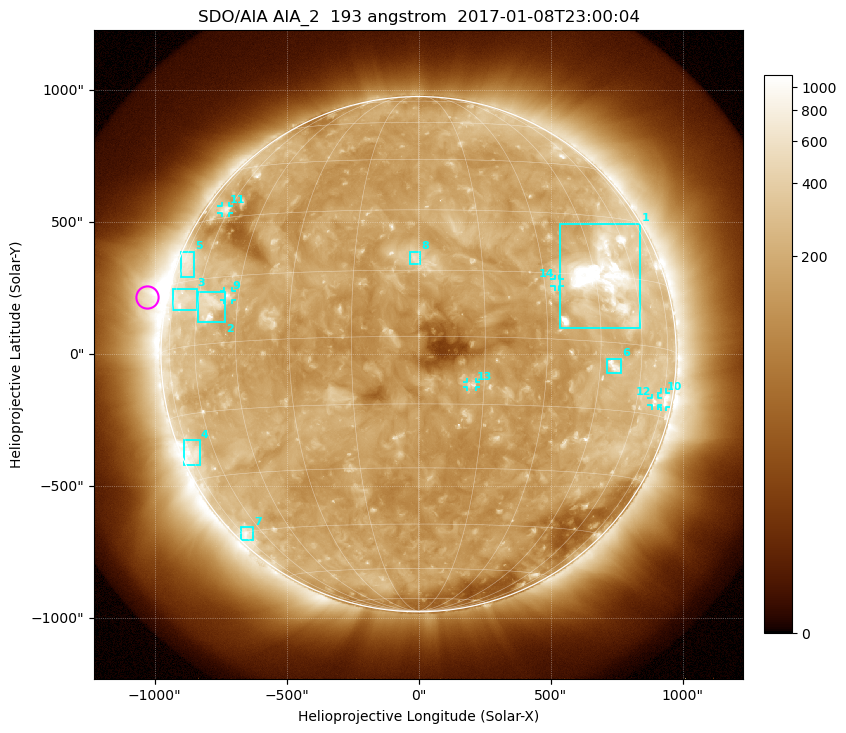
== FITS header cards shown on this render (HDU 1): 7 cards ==
TELESCOP= 'SDO/AIA'
INSTRUME= 'AIA_2'
WAVELNTH=                  193
WAVEUNIT= 'angstrom'
DATE-OBS= '2017-01-08T23:00:04.84'
CTYPE1  = 'HPLN-TAN'
CTYPE2  = 'HPLT-TAN'

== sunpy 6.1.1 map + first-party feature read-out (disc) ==
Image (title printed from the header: SDO/AIA AIA_2  193 angstrom  2017-01-08T23:00:04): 1024 x 1024 px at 2.4 arcsec/px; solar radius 976 arcsec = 407 px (full disc in frame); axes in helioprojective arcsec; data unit not stated in the header (colour bar unlabelled)
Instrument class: DISC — disc imager (sunpy class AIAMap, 193 A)
Bright regions (active regions / flare kernels): reference = the median radial profile (limb darkening/brightening removed); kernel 9 px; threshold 5 sigma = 272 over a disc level ~165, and >= 1.15x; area >= 12 px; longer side >= 10 px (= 24 arcsec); searched inside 0.97 R_sun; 14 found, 14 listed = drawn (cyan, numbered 1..; 6 of them under ~33 arcsec drawn as corner ticks so the feature stays visible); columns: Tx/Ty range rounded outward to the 5 arcsec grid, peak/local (2 s.f.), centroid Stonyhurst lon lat
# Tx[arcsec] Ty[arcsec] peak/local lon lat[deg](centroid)
1 535..840 95..495 11 +48 +15
2 -835..-735 120..235 4.4 -55 +9
3 -930..-840 165..250 3.3 -69 +11
4 -890..-825 -420..-325 3.9 -72 -23
5 -900..-850 290..390 2.9 -70 +19
6 715..770 -70..-15 4.9 +50 -5
7 -675..-625 -705..-655 3.3 -70 -45
8 -30..10 340..390 3.6 -1 +18
9 -740..-705 205..240 3.9 -49 +11
10 920..935 -200..-145 3.4 +75 -11
11 -750..-715 535..565 3 -62 +32
12 880..910 -195..-165 2.8 +69 -12
13 185..215 -125..-105 4.1 +12 -11
14 515..535 255..285 2.8 +33 +13
Off-limb structures (1.02-1.3 R_sun): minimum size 162 px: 4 found; the strongest spans PA ~65..95 deg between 1.02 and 1.3 R_sun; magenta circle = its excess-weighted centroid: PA ~80 deg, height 1.08 R_sun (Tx ~-1030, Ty ~215 arcsec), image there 3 x the reference